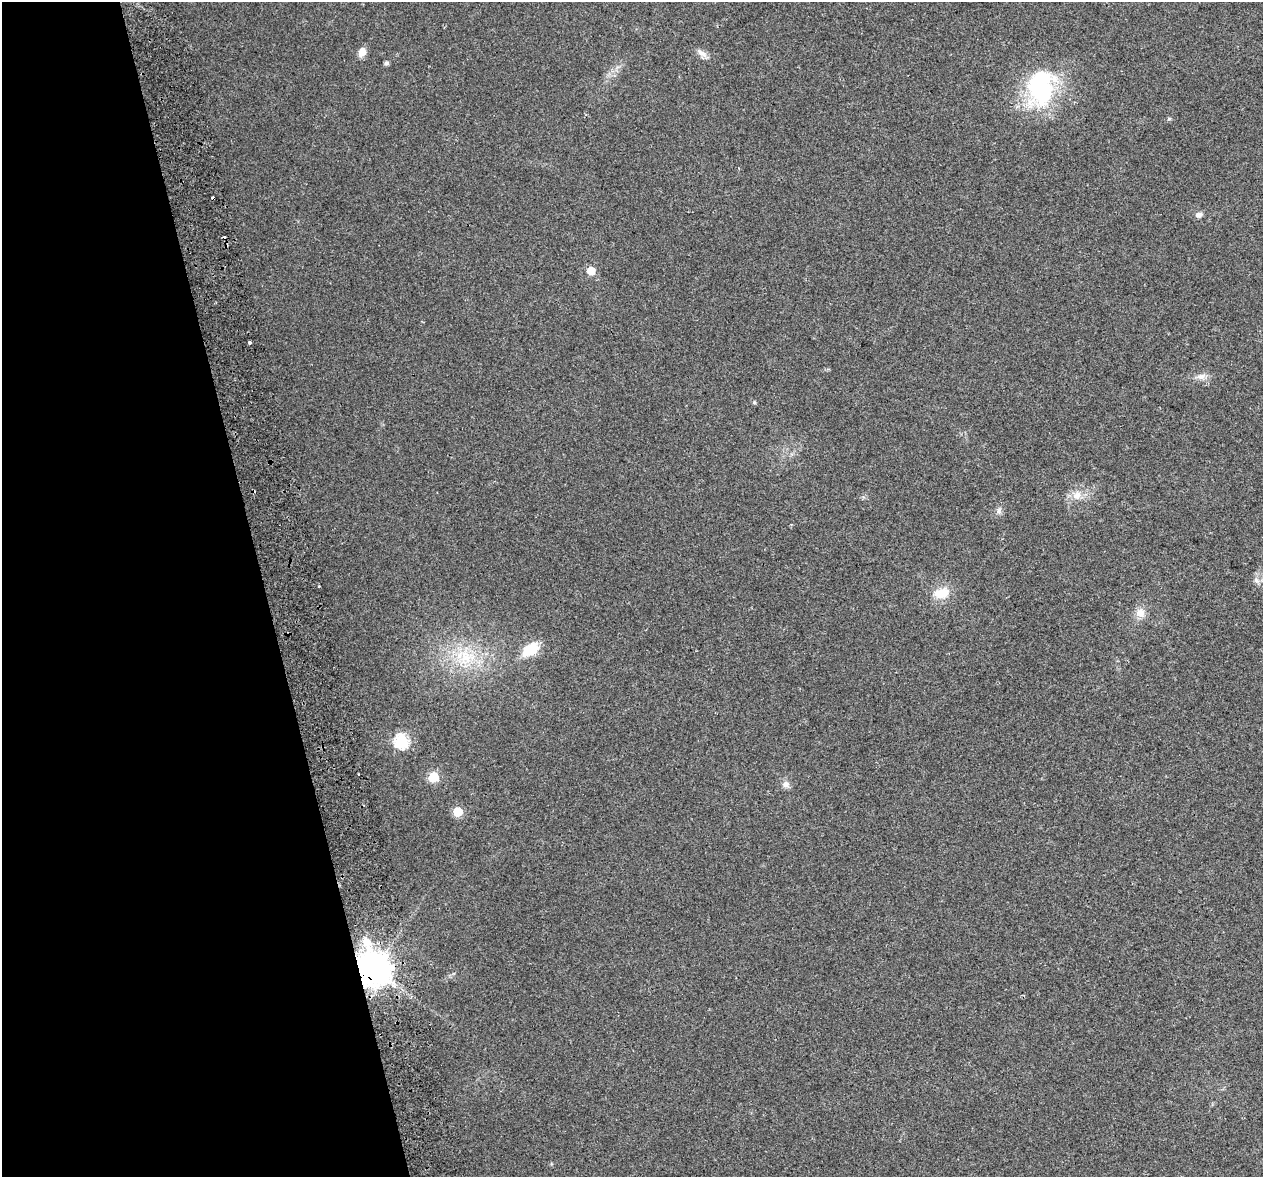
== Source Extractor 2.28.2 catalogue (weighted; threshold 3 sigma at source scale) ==
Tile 5 of 4 x 4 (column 1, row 2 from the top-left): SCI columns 58-1318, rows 2453-3627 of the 5157 x 4856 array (HDU 1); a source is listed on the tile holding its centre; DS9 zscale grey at full resolution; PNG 1265 x 1179 px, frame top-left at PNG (2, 2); no overlay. Shown black and unused: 21% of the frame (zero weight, under 2 of 3 exposures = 3% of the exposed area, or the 3 px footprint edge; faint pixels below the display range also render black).
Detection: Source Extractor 2.28.2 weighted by HDU 2 'WHT'; one run over the whole footprint, this tile lists its part. Background 0.0212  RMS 0.0071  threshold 0.0319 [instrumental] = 3 sigma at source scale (4.5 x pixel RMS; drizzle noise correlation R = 1.50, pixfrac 1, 0.0396/0.0396 arcsec/px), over >= 5 px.
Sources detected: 28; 2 inside a brighter object's white glare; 3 cosmic-ray / hot-pixel residue — not listed; the other 23 listed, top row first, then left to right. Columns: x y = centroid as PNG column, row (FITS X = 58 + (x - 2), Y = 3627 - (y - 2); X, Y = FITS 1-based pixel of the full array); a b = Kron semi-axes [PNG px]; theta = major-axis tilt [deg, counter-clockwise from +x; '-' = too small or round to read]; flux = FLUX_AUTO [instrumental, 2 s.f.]
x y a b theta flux
362 52 11 8 69 5.3
702 53 16 7 -33 4.1
386 63 4 4 - 2.1
1039 90 43 35 63 69
1169 119 5 4 - 1
1199 215 9 7 16 2.7
591 271 6 6 - 13
250 342 3 3 - 2.4
1201 376 12 8 3 4.3
754 402 5 4 - 0.91
1077 496 13 11 24 7.3
999 510 8 7 - 2.5
1256 580 10 6 -53 3
942 593 20 12 10 14
1140 613 13 12 - 6.7
530 650 23 13 33 16
466 657 23 21 72 27
402 741 7 6 - 110
358 774 3 2 - 1.2
434 777 6 6 - 42
786 784 11 9 -1 3.5
458 812 6 5 - 31
373 969 11 9 -75 1700
Overlapping masked pixels (flux is a lower limit): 1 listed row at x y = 373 969